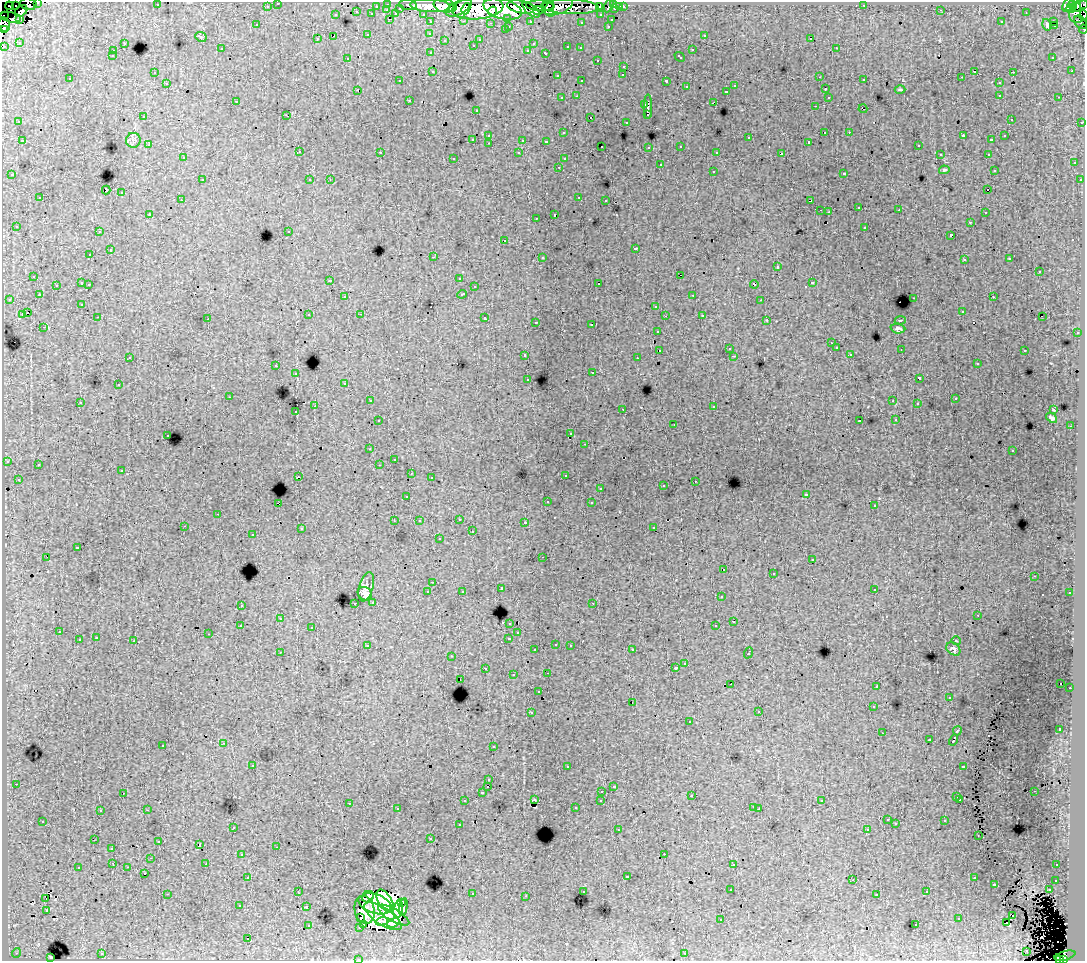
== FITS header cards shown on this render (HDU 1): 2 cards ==
NAXIS1  =                 1083
NAXIS2  =                  959

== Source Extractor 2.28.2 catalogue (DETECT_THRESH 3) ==
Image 1083 x 959 px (HDU 1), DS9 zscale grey, 1 PNG px = 1 image px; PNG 1087 x 963 px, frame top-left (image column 1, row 959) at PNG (2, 2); each listed source drawn as its Kron ellipse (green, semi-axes under 4 px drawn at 4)
Background 266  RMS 1.6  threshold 4.79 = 3 sigma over >= 5 px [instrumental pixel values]
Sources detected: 505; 7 with non-positive FLUX_AUTO (blend fragments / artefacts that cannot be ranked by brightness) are neither listed nor drawn; the other 498 listed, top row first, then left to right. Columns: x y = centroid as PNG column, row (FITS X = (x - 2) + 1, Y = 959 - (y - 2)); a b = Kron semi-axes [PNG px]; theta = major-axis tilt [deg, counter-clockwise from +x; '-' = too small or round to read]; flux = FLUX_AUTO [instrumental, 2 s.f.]
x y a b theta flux
37 3 3 3 - 2900
278 3 3 3 - 3800
28 4 8 5 -10 14000
388 4 3 3 - 6100
614 4 3 3 - 8800
1072 4 4 2 - 9100
1084 4 3 2 - 12000
16 5 3 2 - 9500
157 5 3 2 - 110
408 5 9 5 -7 26000
445 5 11 7 -10 240000
864 5 2 2 - 58
1068 5 7 4 59 110000
9 6 4 2 - 5800
267 6 3 3 - 1800
376 6 3 2 - 1700
430 6 20 6 -3 310000
540 6 14 5 -1 140000
558 6 15 7 21 120000
609 6 7 3 64 13000
452 7 4 4 - 80000
521 7 14 6 -12 350000
548 7 9 5 -78 120000
570 7 29 7 -2 81000
600 7 3 3 - 3500
620 7 3 3 - 1300
623 7 3 3 - 3300
400 8 3 3 - 1700
459 8 14 6 30 250000
478 8 26 11 6 740000
1076 8 5 3 - 24000
466 9 6 3 66 110000
503 9 19 10 -15 720000
615 9 3 3 - 8000
1071 9 4 3 - 11000
387 10 3 2 - 560
531 10 10 5 -40 160000
538 10 5 3 - 96000
941 10 3 2 - 140
21 11 7 5 38 47000
493 11 5 4 - 71000
1080 11 12 9 51 160000
357 12 3 3 - 790
1026 13 2 2 - 52
372 14 3 3 - 2000
395 14 3 2 - 510
423 14 3 2 - 3500
3 15 2 2 - 2800
336 15 3 3 - 950
601 15 3 3 - 2500
1084 16 5 2 - 14000
10 17 10 5 -12 1800
508 18 3 3 - 1700
19 19 3 3 - 2300
390 19 3 2 - 600
611 20 3 3 - 860
464 21 3 2 - 700
530 21 3 3 - 2600
1054 21 3 3 - 1400
431 22 3 3 - 2600
581 22 3 3 - 320
1001 22 3 2 - 100
1081 22 8 5 -51 10000
490 23 3 2 - 190
4 24 7 6 - 58000
257 25 3 3 - 270
1047 25 6 3 -73 810
1055 25 4 2 - 200
509 26 3 2 - 710
608 26 3 2 - 730
1083 29 4 2 - 6700
3 30 4 3 - 16000
505 30 3 3 - 420
430 33 3 3 - 390
368 35 3 3 - 980
704 35 3 3 - 590
334 36 3 2 - 360
201 37 6 5 - 180
811 38 3 3 - 19000
317 39 3 3 - 350
480 39 3 3 - 350
445 40 3 2 - 120
19 42 3 3 - 170
124 43 3 2 - 90
533 44 3 3 - 200
473 45 3 3 - 220
4 46 3 3 - 2000
568 47 3 3 - 880
580 48 3 3 - 340
836 48 3 2 - 490
221 49 3 3 - 370
528 50 3 3 - 410
692 50 3 3 - 970
113 51 3 3 - 510
431 53 3 3 - 500
546 53 4 3 - 860
112 56 3 3 - 330
680 57 6 3 -42 770
1053 57 3 2 - 290
347 58 2 2 - 100
597 60 3 2 - 350
624 66 3 3 - 600
433 71 3 3 - 650
975 71 3 3 - 1600
1072 71 3 2 - 91
1013 72 3 2 - 560
154 73 3 2 - 170
623 75 3 2 - 160
557 76 3 3 - 270
820 77 2 2 - 240
962 77 2 2 - 59
70 79 3 3 - 400
864 80 3 2 - 350
400 81 3 2 - 190
582 81 3 2 - 1100
666 81 4 3 - 2200
167 83 3 3 - 350
999 83 3 3 - 590
735 86 3 3 - 580
686 87 3 3 - 630
825 89 3 3 - 650
900 89 5 3 - 110
357 90 2 2 - 60
726 91 3 3 - 670
1000 95 3 3 - 530
577 96 3 2 - 460
828 97 3 3 - 430
1059 97 3 2 - 330
562 98 3 3 - 470
409 100 3 2 - 400
236 101 3 3 - 100
713 103 4 2 - 820
645 105 3 2 - 260
815 106 3 2 - 270
648 107 12 3 89 4200
863 109 4 2 - 630
476 110 3 3 - 310
286 115 3 2 - 89
648 115 3 2 - 690
144 117 3 3 - 680
591 117 3 2 - 610
1011 119 3 2 - 180
19 122 3 3 - 320
626 122 3 2 - 260
1082 122 3 3 - 1300
825 132 3 2 - 770
849 132 3 2 - 370
563 133 3 3 - 350
489 135 3 3 - 550
963 136 4 2 - 990
1005 136 3 3 - 340
749 138 3 3 - 820
473 139 3 3 - 620
133 140 7 7 - 390
523 140 3 3 - 1300
992 140 3 3 - 340
22 141 3 2 - 490
546 141 3 3 - 320
809 142 3 3 - 210
489 143 3 2 - 490
149 145 3 2 - 280
918 145 3 2 - 380
602 146 2 2 - 140
681 146 3 3 - 420
649 147 3 3 - 280
299 152 3 3 - 630
380 152 3 3 - 690
717 152 3 3 - 230
519 153 3 3 - 390
781 154 4 3 - 2900
940 154 3 2 - 200
988 154 3 2 - 560
183 158 3 3 - 370
454 158 3 3 - 320
564 159 3 3 - 330
1074 163 3 3 - 630
660 165 3 3 - 900
559 167 3 2 - 460
944 170 5 4 - 160
994 170 3 3 - 220
713 171 3 3 - 670
844 173 3 3 - 920
12 175 3 3 - 380
202 180 3 3 - 580
310 180 3 3 - 390
330 180 3 3 - 91
1080 180 3 3 - 440
106 190 4 3 - 2300
988 190 3 2 - 190
122 193 3 3 - 970
579 197 3 2 - 950
40 198 3 3 - 730
181 200 3 2 - 410
606 200 3 2 - 310
810 201 4 3 - 1400
859 207 3 2 - 390
820 210 2 2 - 79
899 210 3 2 - 340
829 212 3 2 - 66
985 213 3 2 - 350
150 214 3 3 - 2600
554 215 3 3 - 2100
536 218 3 2 - 88
970 222 3 3 - 320
16 226 3 3 - 290
865 227 3 3 - 790
289 231 3 3 - 340
99 232 3 2 - 400
951 235 4 3 - 1600
505 241 3 2 - 1600
635 248 3 3 - 1400
110 250 3 3 - 1300
90 255 3 2 - 420
433 257 3 2 - 1500
542 257 3 3 - 630
1010 259 3 3 - 290
964 260 3 3 - 450
777 267 3 3 - 1600
1039 271 3 3 - 1200
680 275 3 2 - 6400
34 276 3 3 - 490
459 278 3 3 - 300
330 280 3 3 - 370
82 283 3 3 - 1500
599 283 3 3 - 3200
812 283 3 3 - 1100
89 284 3 2 - 540
754 284 4 3 - 1300
56 285 3 2 - 360
474 287 3 3 - 450
462 294 5 3 - 1100
39 295 3 3 - 450
693 295 3 2 - 540
345 297 3 3 - 380
993 297 3 2 - 400
914 298 3 2 - 1000
9 299 3 3 - 340
761 300 3 3 - 120
82 304 3 3 - 400
656 306 3 3 - 630
962 311 3 3 - 320
27 313 3 3 - 1200
22 314 3 3 - 1300
361 314 3 2 - 140
309 315 3 3 - 620
702 315 3 2 - 500
665 316 3 2 - 140
98 317 3 2 - 320
1042 317 2 2 - 190
485 318 3 3 - 930
208 319 3 2 - 110
767 320 3 2 - 300
900 320 5 3 - 95
536 322 3 3 - 400
592 325 3 3 - 2100
44 327 3 2 - 400
898 328 7 5 -5 270
657 331 3 3 - 510
1077 333 3 2 - 660
831 343 3 2 - 85
836 348 3 3 - 410
729 349 2 2 - 88
901 349 2 2 - 49
660 350 3 3 - 730
1025 350 3 3 - 870
850 354 3 2 - 330
525 355 3 3 - 640
734 356 3 2 - 120
130 357 2 2 - 90
637 358 2 2 - 68
977 364 3 3 - 320
276 366 3 3 - 720
592 372 3 2 - 800
296 374 3 3 - 400
919 378 3 3 - 3600
528 379 3 3 - 310
345 383 3 3 - 440
118 385 3 3 - 540
229 397 3 2 - 110
955 399 3 3 - 260
370 401 3 2 - 430
893 401 3 2 - 94
80 402 3 2 - 510
917 404 3 2 - 150
315 406 3 2 - 1400
714 406 3 3 - 310
623 409 2 2 - 65
1053 410 3 2 - 92
296 412 3 3 - 240
1052 418 6 4 -39 250
896 420 3 2 - 71
378 421 3 3 - 480
860 421 3 2 - 160
674 424 3 2 - 130
1070 426 3 2 - 120
571 434 3 3 - 290
168 435 3 2 - 390
585 444 3 2 - 290
370 449 3 2 - 250
1013 451 3 3 - 410
394 459 2 2 - 110
7 461 3 3 - 460
38 465 3 3 - 640
379 465 3 2 - 70
122 471 3 3 - 530
411 474 2 2 - 70
565 475 3 3 - 380
298 476 2 2 - 220
431 478 3 3 - 320
18 479 3 3 - 370
695 481 3 2 - 370
663 486 3 3 - 560
600 488 3 3 - 370
806 494 3 3 - 310
407 496 3 3 - 240
547 502 3 2 - 93
591 503 3 3 - 360
279 504 4 2 - 1100
874 506 3 3 - 310
218 514 3 2 - 470
459 519 3 2 - 680
394 521 3 2 - 120
419 521 3 3 - 350
525 522 3 3 - 370
184 526 2 2 - 59
654 527 3 3 - 290
301 529 3 3 - 260
472 531 3 2 - 300
253 535 3 2 - 390
439 539 3 3 - 530
77 548 4 3 - 1900
47 557 3 2 - 300
543 557 3 2 - 210
812 559 2 2 - 77
724 570 3 3 - 1500
773 573 3 3 - 490
1034 576 2 2 - 84
433 582 3 2 - 150
366 587 15 7 75 470
501 589 3 3 - 460
874 589 3 3 - 570
462 591 3 3 - 330
428 592 3 3 - 810
1070 593 3 3 - 410
365 594 7 6 - 600
721 597 3 3 - 420
373 602 3 3 - 510
355 603 3 2 - 530
593 603 3 2 - 130
241 605 3 3 - 700
978 615 2 2 - 63
280 618 4 3 - 75
734 621 3 3 - 1700
510 623 3 3 - 580
240 626 3 2 - 100
716 626 3 3 - 1300
312 627 3 3 - 570
59 632 3 3 - 480
518 633 3 2 - 240
209 634 2 2 - 63
96 638 3 3 - 520
509 638 3 3 - 1200
79 640 3 3 - 1100
134 641 3 3 - 1300
956 641 5 3 - 79
556 644 3 3 - 460
570 645 3 2 - 530
368 646 4 3 - 610
953 649 8 5 -37 370
535 650 3 3 - 370
632 650 3 2 - 440
280 652 3 2 - 100
748 653 5 3 - 1500
451 656 3 2 - 100
685 663 3 3 - 560
485 668 3 3 - 460
676 668 3 3 - 470
547 673 3 2 - 980
513 675 3 3 - 530
460 679 3 2 - 130
1061 683 2 2 - 61
731 684 3 2 - 320
877 687 3 2 - 65
1070 688 2 2 - 420
539 692 3 3 - 370
949 698 3 2 - 330
632 702 2 2 - 170
873 707 3 2 - 260
531 712 3 3 - 810
759 712 3 3 - 100
690 722 3 3 - 610
1060 730 4 3 - 3700
957 731 5 3 - 2100
882 733 3 2 - 120
929 739 3 3 - 910
954 740 6 3 61 3700
224 743 3 2 - 600
163 745 3 3 - 670
493 746 3 2 - 230
253 765 3 3 - 380
963 766 4 3 - 1300
567 767 3 2 - 330
489 780 3 3 - 430
16 784 3 2 - 530
488 786 3 2 - 860
613 786 3 3 - 450
602 791 3 2 - 430
1034 791 3 2 - 260
123 793 3 2 - 130
482 793 3 3 - 360
692 796 3 2 - 190
957 797 3 3 - 300
534 800 3 2 - 70
601 800 3 3 - 510
960 800 3 3 - 330
465 801 3 3 - 390
822 801 3 3 - 240
349 803 3 2 - 600
754 807 3 2 - 460
576 808 3 3 - 350
397 809 3 3 - 470
759 809 2 2 - 76
147 810 3 2 - 810
100 811 3 3 - 440
887 820 3 2 - 230
43 821 3 3 - 400
945 821 3 3 - 740
896 823 3 3 - 100
459 825 3 2 - 130
233 827 3 3 - 350
867 829 3 3 - 280
618 830 3 2 - 290
978 835 2 2 - 70
431 839 3 3 - 320
94 840 2 2 - 65
159 841 3 3 - 450
200 845 4 3 - 5900
276 847 2 2 - 69
112 848 2 2 - 86
242 854 3 2 - 440
664 854 2 2 - 420
151 858 2 2 - 68
113 863 3 2 - 120
206 864 2 2 - 380
734 865 3 3 - 1800
1057 865 3 2 - 350
128 867 3 2 - 510
78 868 3 3 - 730
144 873 3 3 - 490
627 876 3 3 - 1100
248 877 3 2 - 490
974 878 3 3 - 500
853 880 2 2 - 53
1056 880 3 3 - 540
994 884 3 3 - 1100
731 890 3 2 - 320
1049 890 3 3 - 510
298 891 3 2 - 140
583 891 3 3 - 460
927 892 3 3 - 480
167 894 3 2 - 1200
472 894 3 3 - 940
877 894 3 3 - 320
526 896 3 2 - 270
368 897 6 5 - 370
46 899 3 2 - 640
385 901 12 6 -57 1100
402 902 3 3 - 86
375 904 17 9 -18 1700
240 906 3 3 - 170
306 907 3 3 - 680
403 907 8 4 80 410
398 909 8 4 79 890
365 910 14 10 -77 110
47 911 3 2 - 86
394 915 18 6 -30 350
1012 915 3 3 - 33000
383 916 21 8 -33 920
361 918 4 3 - 1400
721 919 3 2 - 130
959 919 3 3 - 1000
382 921 6 3 17 370
1007 922 3 2 - 300
393 923 6 3 20 210
308 925 3 3 - 680
364 925 3 2 - 310
916 925 3 2 - 420
359 927 3 3 - 230
248 939 3 3 - 1000
1027 951 3 2 - 110
16 953 5 3 - 110
685 953 3 2 - 480
102 954 3 2 - 640
1065 956 11 4 15 69000
50 957 4 2 - 82
358 959 3 2 - 150
1060 960 4 3 - 31000
1063 960 4 2 - 68000
At the frame edge (FLAGS 8, measured only in part): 15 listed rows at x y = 37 3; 278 3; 28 4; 1084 4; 16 5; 1080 11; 3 15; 1084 16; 4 24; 1083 29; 3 30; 4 46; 358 959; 1060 960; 1063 960
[7 non-positive-flux detections neither listed nor drawn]